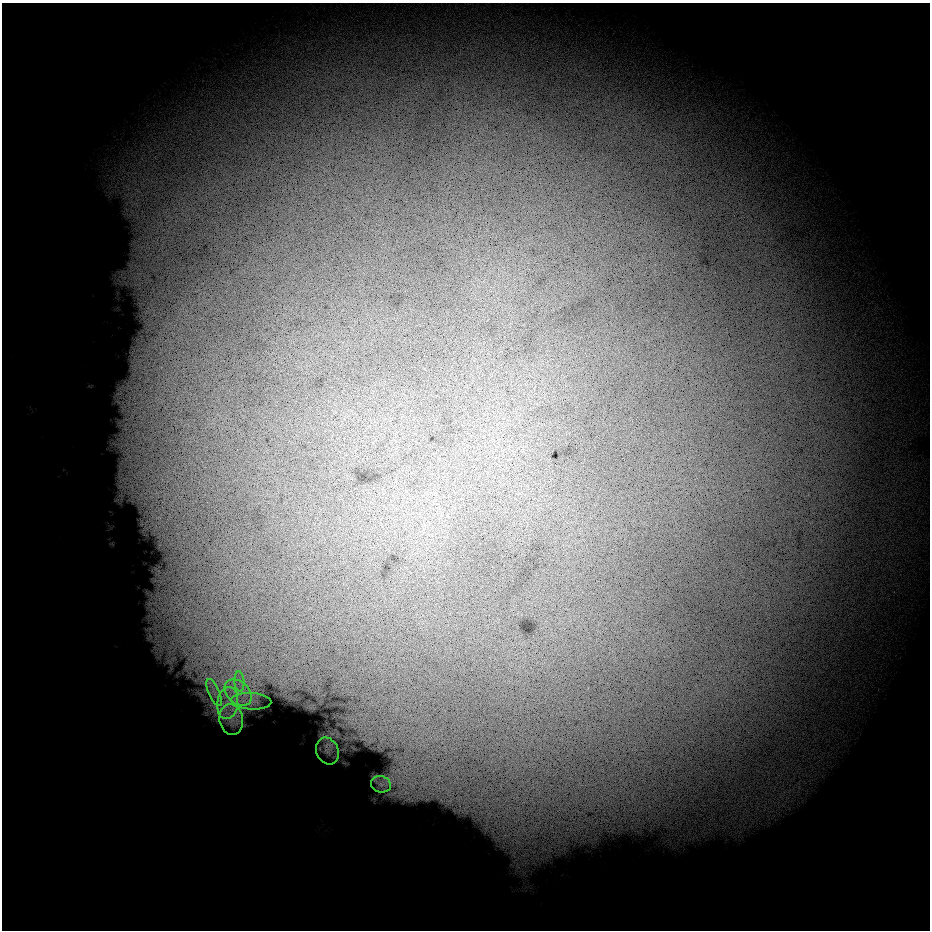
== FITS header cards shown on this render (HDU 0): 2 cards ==
NAXIS1  =                  928 / Length of data axis 1
NAXIS2  =                  928 / Length of data axis 2

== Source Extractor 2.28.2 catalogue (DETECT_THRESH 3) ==
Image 928 x 928 px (HDU 0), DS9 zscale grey, 1 PNG px = 1 image px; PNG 932 x 932 px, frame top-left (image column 1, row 928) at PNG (2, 3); each listed source drawn as its Kron ellipse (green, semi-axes under 4 px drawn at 4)
Background 6620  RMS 4000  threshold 11900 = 3 sigma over >= 5 px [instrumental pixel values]
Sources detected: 8; all 8 listed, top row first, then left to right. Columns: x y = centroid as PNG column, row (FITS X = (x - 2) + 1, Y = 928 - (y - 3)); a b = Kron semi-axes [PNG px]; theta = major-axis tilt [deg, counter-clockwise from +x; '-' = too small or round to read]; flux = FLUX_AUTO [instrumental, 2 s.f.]
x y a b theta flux
239 681 10 5 -86 1.6e+06
214 692 14 5 -66 2.2e+06
238 693 15 11 -43 5.2e+06
251 701 20 8 -3 3.2e+06
228 703 16 10 81 5.2e+06
231 720 15 11 -83 4.0e+06
327 751 14 11 -66 2.2e+06
381 784 10 8 -16 1.6e+06